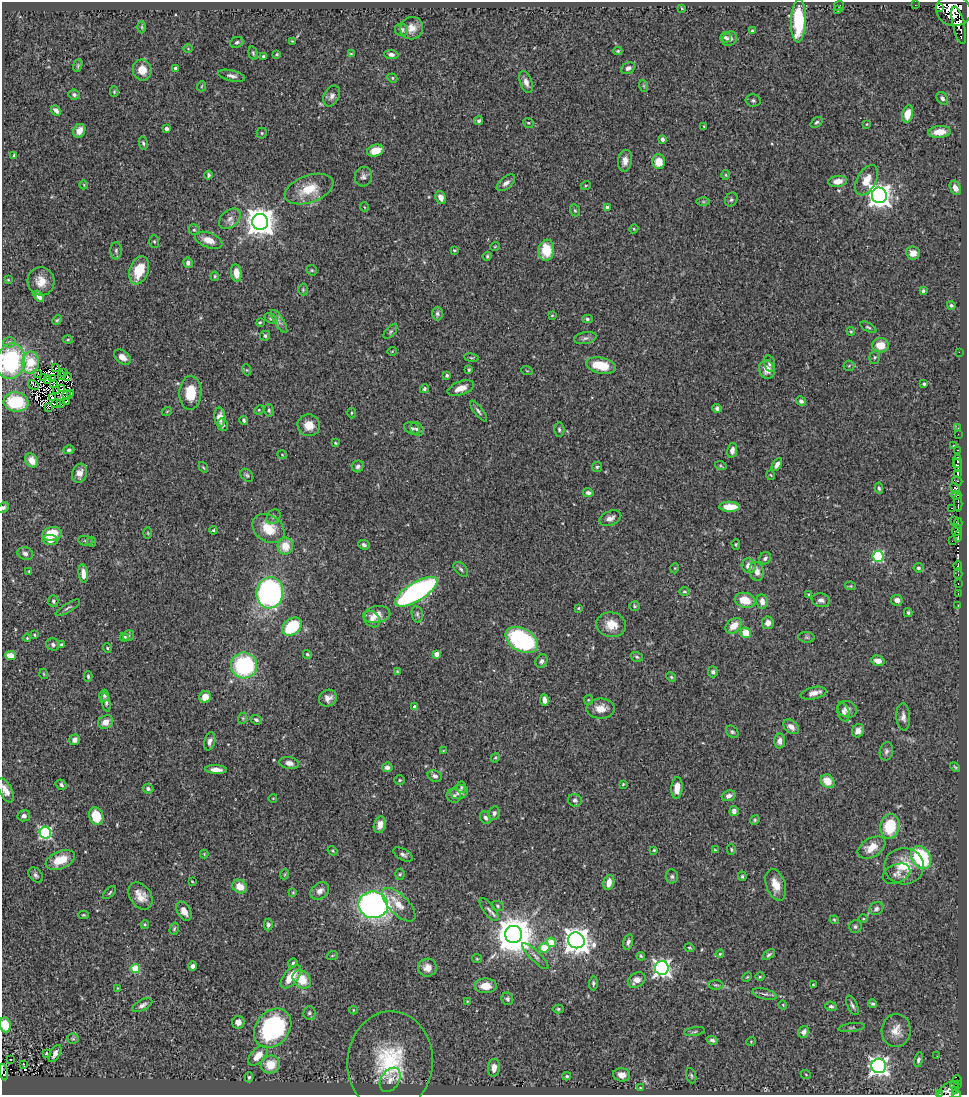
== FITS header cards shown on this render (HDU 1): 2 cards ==
NAXIS1  =                  965
NAXIS2  =                 1093

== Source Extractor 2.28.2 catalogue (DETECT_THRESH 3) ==
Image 965 x 1093 px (HDU 1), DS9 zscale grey, 1 PNG px = 1 image px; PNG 969 x 1097 px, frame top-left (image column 1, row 1093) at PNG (2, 2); each listed source drawn as its Kron ellipse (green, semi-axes under 4 px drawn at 4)
Background 0.716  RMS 0.027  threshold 0.0799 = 3 sigma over >= 5 px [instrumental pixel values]
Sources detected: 433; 5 with non-positive FLUX_AUTO (blend fragments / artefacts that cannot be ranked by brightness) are neither listed nor drawn; the other 428 listed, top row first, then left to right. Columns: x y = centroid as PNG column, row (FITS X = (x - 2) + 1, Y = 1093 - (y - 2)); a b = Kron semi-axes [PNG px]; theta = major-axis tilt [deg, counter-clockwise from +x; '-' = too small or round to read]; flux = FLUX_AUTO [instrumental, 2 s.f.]
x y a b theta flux
915 5 2 2 - 3.7
839 6 5 5 - 2.4
681 8 4 2 - 1.6
939 8 3 2 - 9800
838 10 3 3 - 1.9
953 10 18 15 -19 2700
798 21 21 7 88 110
959 25 19 6 -77 510
142 27 6 4 -89 2.3
412 28 11 11 - 17
401 30 7 6 - 6.6
753 31 4 4 - 4.1
725 37 5 5 - 4.2
729 39 8 7 - 8.7
292 41 3 2 - 1.4
237 42 7 5 24 3.9
188 49 5 3 - 1.5
618 51 4 3 - 2.2
253 53 7 4 -75 2.8
277 54 3 3 - 1.7
351 54 4 3 - 2
391 54 7 4 -2 6.7
263 56 3 3 - 2
78 66 6 4 71 2.5
628 68 7 5 28 6
176 69 3 3 - 6.2
142 70 10 9 - 22
232 76 14 5 -13 7.2
392 78 5 4 - 2.5
526 82 11 6 -71 9.3
202 86 5 3 - 1.6
644 86 6 4 -71 2.2
114 92 5 4 - 1.9
74 95 6 5 - 3.9
332 96 11 7 61 7.7
942 98 7 5 -54 4.5
753 100 7 6 - 3.9
56 110 6 4 -48 6.5
908 114 9 5 76 26
479 121 5 4 - 3.8
816 122 7 4 39 3.1
528 123 5 4 - 2.2
867 124 3 3 - 1.3
704 126 3 2 - 1.5
166 129 4 3 - 6.8
79 131 7 5 65 14
940 132 11 6 5 19
262 133 5 5 - 2.1
662 139 4 3 - 7.7
143 143 6 4 -79 3.1
375 151 8 6 16 26
14 155 4 3 - 2.1
625 161 11 7 81 13
659 162 7 6 - 26
209 175 4 3 - 3.1
726 175 5 3 - 1.7
363 177 10 8 74 7
867 180 16 9 61 29
838 181 9 5 8 16
506 183 11 5 39 8
84 185 4 3 - 1.3
586 185 5 3 - 1.7
955 188 7 5 -63 11
309 189 25 13 19 49
879 195 8 7 - 1500
441 197 6 5 - 13
731 200 7 6 - 3.9
703 202 7 4 0 2.8
364 207 5 3 - 1.4
607 208 4 3 - 7.2
575 210 6 5 - 2.6
230 219 12 8 40 10
260 222 8 8 - 2600
634 229 4 4 - 1.9
194 230 6 5 - 2.8
209 240 14 7 -20 21
154 241 6 5 - 2.7
495 246 5 3 - 1.4
454 250 4 3 - 2.1
546 250 10 8 82 50
116 251 9 5 -89 4.1
913 253 7 6 - 12
487 256 4 3 - 1.9
188 263 5 4 - 6.9
139 270 15 9 71 48
312 270 6 4 -43 2.3
236 273 9 5 -83 22
215 276 5 3 - 2.5
8 280 4 4 - 1.7
41 281 14 13 - 23
303 290 6 5 - 2.4
923 291 3 3 - 2.8
39 296 6 4 -53 9.1
951 305 4 4 - 3
437 314 7 5 -90 4.7
552 315 3 3 - 1.7
271 318 7 5 -33 2.9
587 319 5 4 - 2.9
57 320 5 3 - 2
279 321 13 5 -58 6
260 322 4 3 - 2
868 327 9 4 -30 3
390 331 9 5 49 3.7
851 331 4 4 - 2
265 336 5 5 - 3.4
585 338 11 6 10 5.5
68 340 5 3 - 1.9
9 342 6 5 - 3.9
880 345 8 7 - 29
392 351 4 3 - 1.4
959 352 2 2 - 150
122 357 9 6 -37 13
875 357 7 5 73 2.9
471 358 7 3 -9 2.4
11 361 18 14 78 190
30 363 11 8 81 32
769 364 8 5 -76 5.2
601 366 15 8 -11 51
849 366 5 5 - 2.4
56 368 3 2 - 1.2
767 369 9 7 -72 19
247 370 5 3 - 1.6
469 370 3 3 - 2.1
527 371 6 3 -19 1.6
64 372 3 2 - 4.5
37 373 2 2 - 0.48
61 375 3 2 - 0.43
447 375 4 3 - 2.6
68 377 3 2 - 0.76
44 378 4 2 - 1.8
52 379 3 3 - 2.5
48 380 3 2 - 1.6
54 384 2 2 - 0.59
924 384 3 3 - 2.9
33 385 6 2 -31 2.4
461 388 14 6 20 19
62 389 3 2 - 1.3
424 389 5 4 - 3.2
57 391 2 2 - 0.88
71 393 2 2 - 1.2
190 393 17 11 88 46
67 395 5 3 - 1
53 397 2 2 - 1.8
801 401 5 4 - 4.3
16 402 12 9 -8 75
66 402 4 2 - 2.5
61 403 3 2 - 1.2
56 404 5 2 - 2.2
49 408 4 2 - 0.74
717 408 4 4 - 5.4
259 410 5 4 - 1.9
269 410 6 4 -73 3.3
167 411 5 3 - 1.5
478 411 13 4 -52 5.2
352 413 5 3 - 2.1
220 417 9 5 -86 17
244 420 4 3 - 3.2
223 425 6 5 - 3.2
309 425 11 11 - 23
412 428 8 5 -24 4.4
958 428 2 2 - 6.9
417 429 7 6 - 5.6
559 429 7 5 -87 4
958 434 2 2 - 1.6
335 443 3 3 - 1.7
953 446 4 2 - 1.8
69 450 5 4 - 4.2
732 450 7 5 79 8.7
958 450 3 2 - 5.4
282 455 4 3 - 1.2
32 460 7 6 - 17
958 461 7 3 -82 200
777 464 7 4 58 8.6
957 465 7 4 -74 410
358 466 6 5 - 5.1
721 466 6 4 -19 2.1
203 467 6 3 -54 1.9
597 467 5 5 - 3
80 473 10 7 73 12
958 473 3 3 - 28
247 475 7 5 -45 3.4
771 475 5 3 - 1.5
957 481 5 3 - 49
879 488 5 3 - 3.1
955 488 6 4 -54 250
588 493 5 4 - 5.5
956 495 5 3 - 160
958 503 9 3 -87 110
3 507 6 5 - 3.4
730 507 10 5 -2 29
951 508 3 2 - 83
273 517 8 6 50 4.7
610 518 11 7 25 9.3
955 520 3 2 - 55
958 523 5 3 - 100
269 529 17 13 -36 43
213 530 4 3 - 2.4
957 531 6 4 65 760
148 533 6 4 -89 2
52 534 10 7 11 50
958 536 5 3 - 170
50 540 8 5 -8 11
86 541 7 5 -5 3
952 541 2 2 - 9.1
92 542 5 3 - 1.6
736 544 5 4 - 2.1
364 545 6 4 -22 4.6
285 546 8 7 - 33
25 553 8 6 -17 5.9
878 556 5 5 - 190
765 558 6 5 - 5.5
749 566 7 7 - 14
958 566 5 3 - 92
675 568 5 3 - 1.5
918 568 5 4 - 3.8
461 569 9 5 -45 4.5
757 571 10 7 -77 13
29 572 4 3 - 2.1
83 573 9 4 -85 17
958 574 5 2 - 23
958 583 3 2 - 20
851 586 5 4 - 1.9
416 592 24 9 32 510
684 592 5 4 - 2.7
270 593 16 13 83 420
958 593 3 2 - 9.6
809 595 4 3 - 1.9
745 600 10 7 -16 33
821 600 9 6 -12 6.8
897 600 6 5 - 9.3
53 601 6 5 - 3.8
762 601 7 5 -82 12
958 605 3 2 - 4.5
634 606 5 4 - 2.5
68 608 14 3 32 4.1
578 608 3 3 - 1.6
908 613 4 3 - 2.8
377 614 13 8 9 20
417 614 8 5 -81 4.2
372 619 9 7 -46 9
768 623 6 6 - 9.6
611 625 15 12 -7 27
734 626 9 6 41 22
292 627 11 8 37 95
746 633 5 5 - 31
34 635 4 3 - 1.9
128 636 6 5 - 2.4
124 637 4 4 - 4.3
806 637 8 5 -7 3.4
27 638 4 3 - 1.8
522 640 17 11 -29 230
53 644 7 6 - 5.2
62 645 4 3 - 5.2
107 648 5 4 - 2.1
307 654 5 4 - 2.7
437 654 4 4 - 18
10 655 5 4 - 15
637 657 6 5 - 3.1
541 661 7 5 57 5.5
878 661 7 5 -15 14
244 665 13 13 - 200
397 671 4 3 - 1.8
713 672 5 5 - 4.1
44 674 5 3 - 1.6
88 676 5 3 - 3
671 677 5 4 - 2.4
813 693 13 6 13 12
104 696 6 5 - 4.3
205 697 6 5 - 22
328 698 9 8 - 13
544 700 6 4 -83 8.9
588 700 5 4 - 1.9
106 702 9 4 -79 4.8
415 707 4 3 - 8.1
601 709 14 10 1 22
847 709 10 8 -20 9.5
844 712 9 5 -76 5.6
903 717 13 7 -86 9
243 718 6 4 73 2.3
256 720 6 4 -20 3.8
106 722 8 6 28 17
791 727 9 6 -42 10
858 731 7 6 - 8.6
732 732 7 5 -44 3.4
74 740 5 5 - 11
210 741 9 5 75 8.4
780 741 7 5 87 9.1
443 751 4 3 - 1.4
886 751 9 6 75 5.8
495 758 5 3 - 1.9
289 763 10 6 -10 9.2
387 767 5 4 - 6.6
955 767 6 3 -44 2
216 769 11 4 -2 12
435 776 7 5 -23 5.6
400 780 5 4 - 2.4
828 781 7 6 - 26
623 784 4 4 - 1.8
61 785 6 4 -34 4.1
461 787 6 4 -83 3.1
677 788 10 5 85 22
148 789 5 4 - 4.6
6 790 13 6 -63 14
459 792 9 7 19 10
454 796 7 6 - 5.9
729 796 7 5 20 7.7
273 798 4 3 - 1.3
575 800 7 6 - 4.7
734 811 5 4 - 8.6
494 813 7 5 80 4.4
24 816 6 5 - 5.5
96 816 9 7 -73 42
486 818 7 5 -58 5
755 820 5 4 - 2.6
380 825 8 6 77 13
890 826 12 9 80 75
45 833 6 5 - 260
871 848 15 9 31 28
731 849 5 3 - 2.3
654 850 3 3 - 1.9
715 850 4 3 - 1.8
333 851 5 3 - 1.8
204 854 4 4 - 1.5
403 854 11 5 -29 5.8
921 858 12 9 -57 160
60 860 15 8 24 37
904 866 20 18 1 43
285 874 5 3 - 1.6
400 874 5 4 - 2.8
896 874 14 9 24 11
36 875 9 6 -49 5.4
672 876 7 6 - 4.1
742 876 5 4 - 2.7
192 881 4 2 - 1.5
609 883 7 5 74 17
776 885 16 9 -72 24
240 887 8 6 -34 21
320 891 10 7 38 11
110 892 8 3 46 2.5
293 892 4 3 - 1.6
140 896 15 10 -54 21
373 905 15 13 -9 720
399 905 21 10 -46 24
498 906 6 5 - 3
876 909 7 6 - 5.6
489 910 14 5 -53 6.7
184 911 10 6 -61 15
83 915 5 4 - 2
863 919 4 3 - 1.5
834 920 4 4 - 2.1
145 924 4 3 - 1.9
268 925 6 4 89 4.2
855 927 6 6 - 3.7
174 929 6 4 73 2.6
513 934 8 8 - 5300
576 940 8 8 - 2100
551 942 5 4 - 38
628 942 8 4 77 5.2
689 947 5 3 - 1.9
544 948 5 4 - 53
720 954 4 3 - 1.7
769 955 7 4 34 3.4
332 956 6 3 20 2.1
535 956 18 5 -45 9
641 956 4 3 - 2.2
477 959 5 4 - 2
293 963 5 4 - 2.6
192 966 4 4 - 5.1
427 968 9 9 - 16
662 968 7 7 - 660
135 969 4 4 - 77
760 976 4 3 - 1.6
291 977 14 7 51 37
747 977 5 3 - 1.7
302 979 10 8 -45 39
637 980 9 7 33 13
593 983 7 4 88 3.3
716 985 7 4 -1 3.3
813 985 3 3 - 1.3
485 986 11 7 0 22
118 988 4 3 - 1.7
765 994 12 5 -13 5.7
507 999 6 5 - 4
467 1001 4 3 - 1.6
873 1004 4 4 - 2.8
142 1005 11 5 27 6.8
783 1005 4 3 - 1.3
852 1005 10 5 -63 5.1
831 1006 6 4 -20 4
558 1009 5 4 - 2.6
353 1010 4 3 - 1.6
309 1013 7 6 - 4.2
238 1022 6 6 - 12
5 1025 7 5 -81 51
273 1028 21 17 51 280
851 1028 13 3 7 3.6
896 1030 16 14 85 22
694 1032 10 4 9 3.4
804 1032 6 5 - 6.6
73 1039 5 5 - 3.2
712 1040 6 4 -18 4.1
751 1041 5 3 - 1.6
46 1053 4 3 - 1.6
55 1054 9 5 61 9.2
258 1056 12 7 47 23
936 1056 2 2 - 3.9
11 1060 3 2 - 2.5
918 1060 7 4 76 4.2
390 1062 51 43 85 190
23 1064 3 2 - 1
270 1064 9 8 - 35
879 1066 7 7 - 850
494 1068 9 6 86 14
3 1072 8 4 -77 55
622 1075 8 6 -7 11
806 1075 5 3 - 1.6
567 1076 4 3 - 2.3
691 1076 8 4 -72 3.2
249 1077 5 4 - 2.9
390 1080 13 9 57 14
957 1080 5 3 - 15
958 1084 3 2 - 50
954 1086 4 2 - 27
640 1088 3 2 - 1.2
949 1090 12 7 39 260
955 1090 4 3 - 29
939 1094 3 2 - 14
957 1094 4 2 - 140
At the frame edge (FLAGS 8, measured only in part): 8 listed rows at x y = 11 361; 3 507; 6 790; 5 1025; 3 1072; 949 1090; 939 1094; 957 1094
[5 non-positive-flux detections neither listed nor drawn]